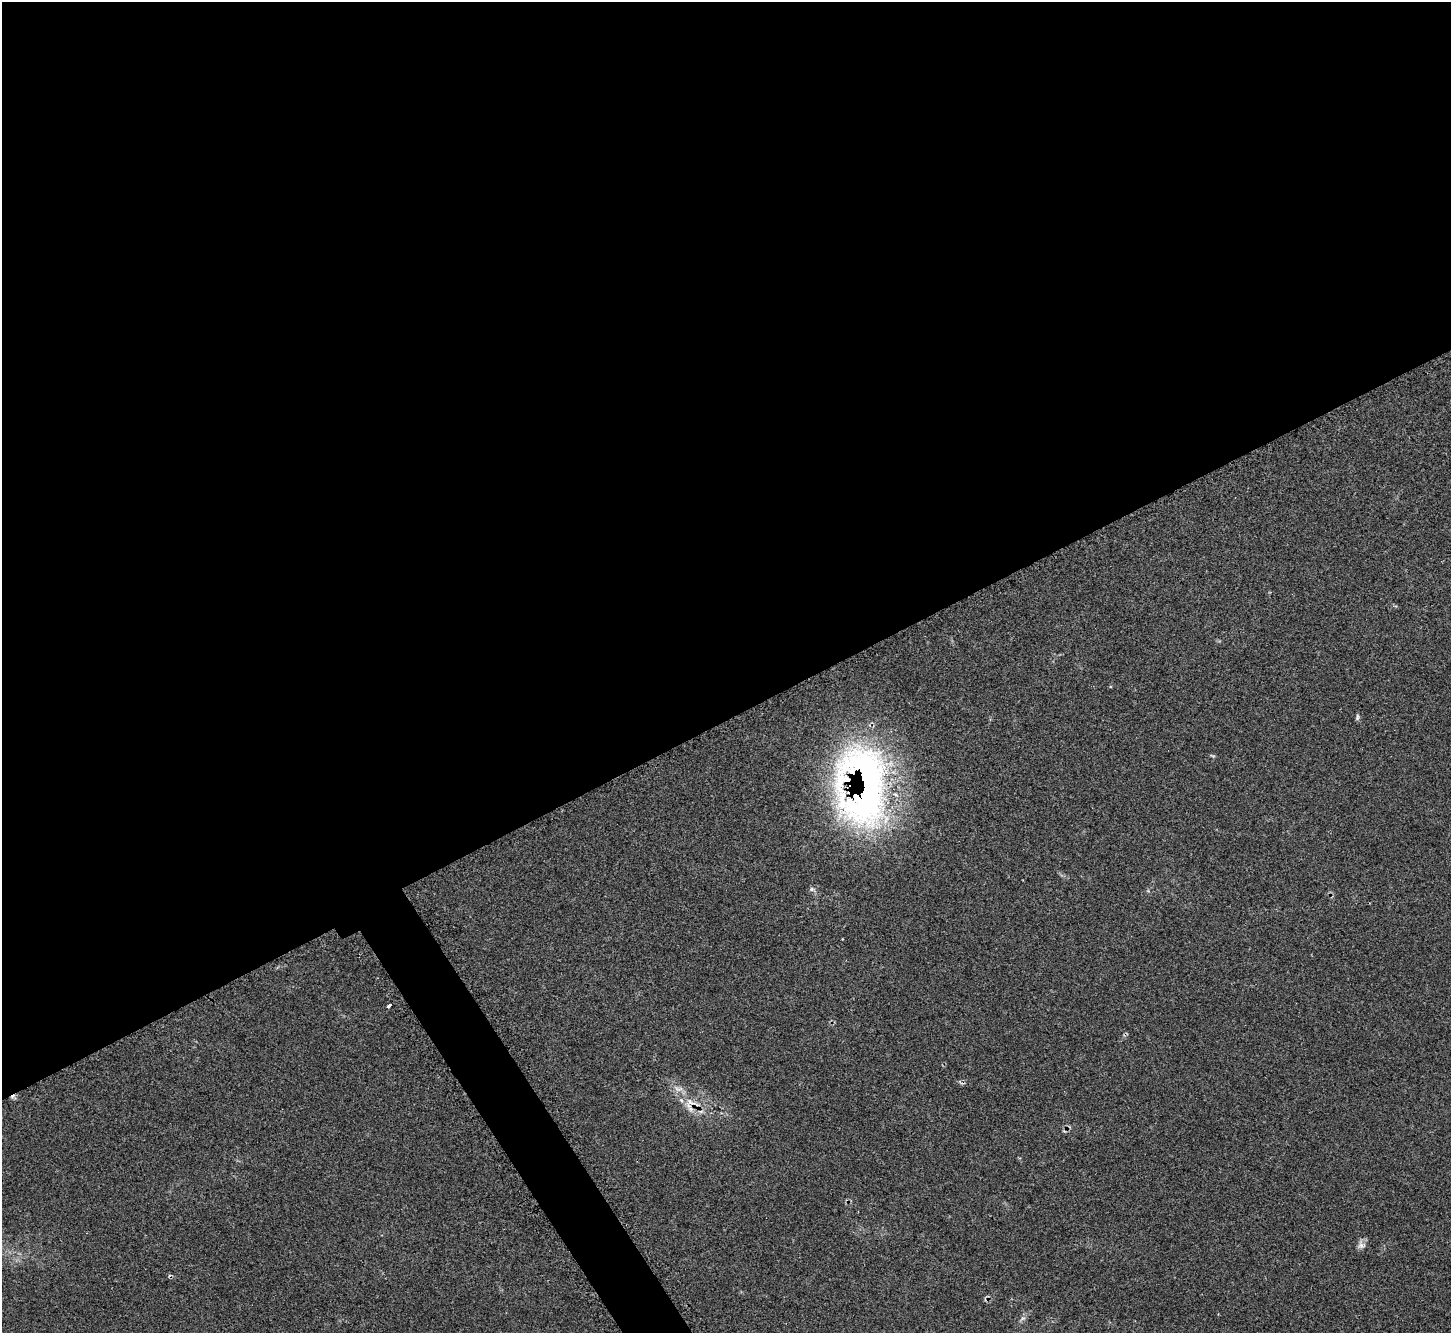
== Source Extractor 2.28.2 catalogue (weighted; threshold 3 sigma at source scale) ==
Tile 2 of 4 x 4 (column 2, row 1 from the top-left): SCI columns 1486-2934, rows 4180-5510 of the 5873 x 5864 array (HDU 1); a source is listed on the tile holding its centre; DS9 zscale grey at full resolution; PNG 1453 x 1335 px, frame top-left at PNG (2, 2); no overlay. Shown black and unused: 56% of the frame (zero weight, under 2 of 3 exposures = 3% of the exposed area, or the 3 px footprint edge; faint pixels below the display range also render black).
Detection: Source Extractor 2.28.2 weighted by HDU 2 'WHT'; one run over the whole footprint, this tile lists its part. Background 0.161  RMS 0.0079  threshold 0.0355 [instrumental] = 3 sigma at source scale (4.5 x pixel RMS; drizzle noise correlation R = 1.50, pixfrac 1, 0.05/0.05 arcsec/px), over >= 5 px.
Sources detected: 12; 1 cosmic-ray / hot-pixel residue — not listed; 2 inside a brighter listed object's ellipse — not listed separately; the other 9 listed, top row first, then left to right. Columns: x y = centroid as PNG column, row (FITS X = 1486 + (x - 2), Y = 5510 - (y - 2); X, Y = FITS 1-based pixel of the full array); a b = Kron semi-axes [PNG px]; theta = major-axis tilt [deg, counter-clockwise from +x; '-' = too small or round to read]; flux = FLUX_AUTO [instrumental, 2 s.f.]
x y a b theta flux
1357 717 9 4 79 1.4
1212 756 9 3 -21 0.87
865 787 102 58 -88 330
812 889 7 5 -21 1.7
389 1005 4 3 - 4.7
678 1089 14 7 2 4.4
690 1102 21 7 -27 9.2
1361 1245 11 8 -21 3.4
1023 1318 8 6 34 2.1
Overlapping masked pixels (flux is a lower limit): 2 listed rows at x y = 865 787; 690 1102